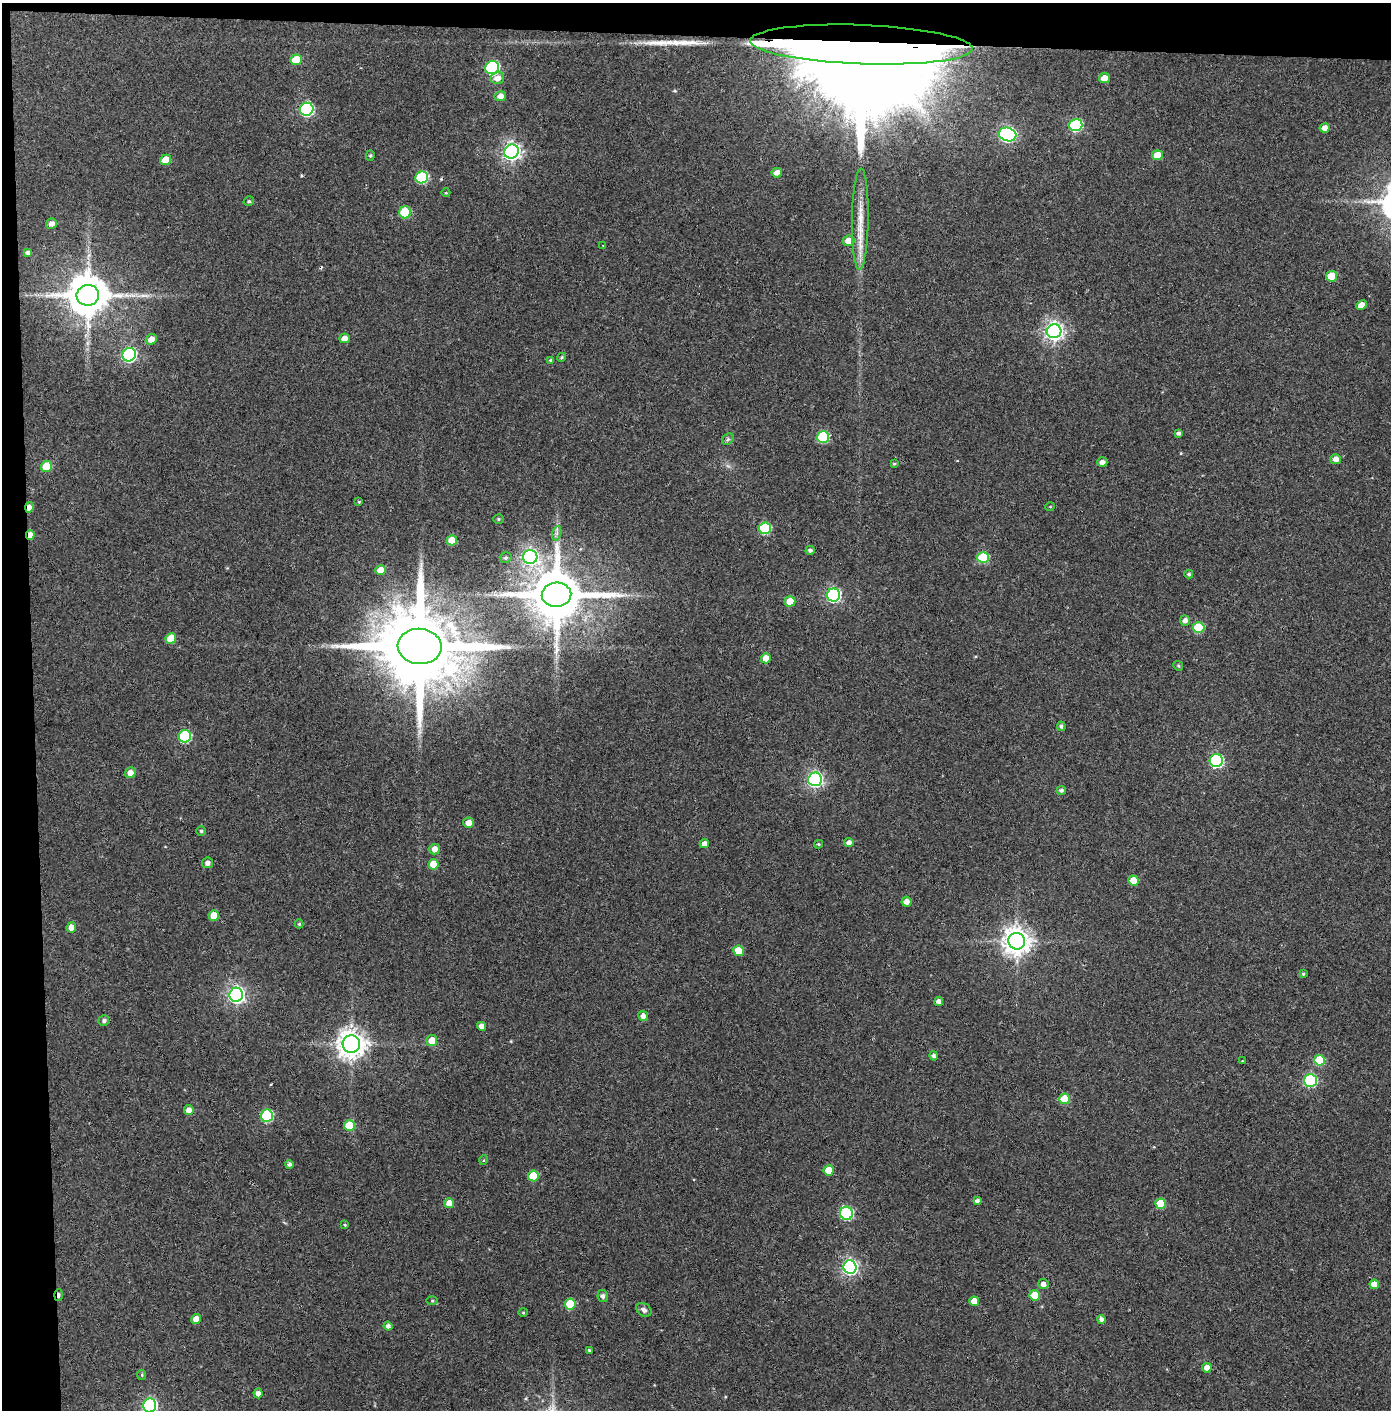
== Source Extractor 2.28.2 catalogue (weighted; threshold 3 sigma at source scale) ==
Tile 1 of 3 x 3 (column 1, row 1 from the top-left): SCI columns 74-1462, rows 2822-4229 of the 4314 x 4236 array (HDU 1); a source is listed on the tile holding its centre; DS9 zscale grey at full resolution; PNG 1393 x 1412 px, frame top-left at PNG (2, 3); each listed source drawn as its Kron ellipse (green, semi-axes under 4 px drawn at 4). Shown black and unused: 5% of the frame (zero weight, under 3 of 4 exposures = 6% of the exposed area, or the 3 px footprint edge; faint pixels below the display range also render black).
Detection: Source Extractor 2.28.2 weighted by HDU 2 'WHT'; one run over the whole footprint, this tile lists its part. Background 0.0904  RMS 0.0064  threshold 0.0289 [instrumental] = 3 sigma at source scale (4.5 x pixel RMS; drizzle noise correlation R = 1.50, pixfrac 1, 0.05/0.05 arcsec/px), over >= 5 px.
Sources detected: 136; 1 too faint to see at this stretch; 2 inside a brighter object's white glare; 2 cosmic-ray / hot-pixel residue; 3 long thin detections or spike segments (spike, bleed or trail) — neither listed nor drawn; the other 128 listed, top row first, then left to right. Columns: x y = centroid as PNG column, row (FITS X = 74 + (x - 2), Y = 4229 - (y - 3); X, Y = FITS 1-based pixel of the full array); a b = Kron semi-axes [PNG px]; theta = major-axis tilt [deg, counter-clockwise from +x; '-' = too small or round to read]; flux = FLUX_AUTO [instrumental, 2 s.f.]
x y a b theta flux
861 45 111 19 -2 77000
296 60 6 5 - 16
492 67 7 6 - 100
497 78 7 6 - 4.5
1104 78 5 5 - 6.1
500 96 6 5 - 4.1
307 109 7 6 - 97
1076 125 6 6 - 73
1325 128 5 4 - 4.2
1008 134 9 6 -16 140
511 152 7 7 - 280
1157 155 5 5 - 9.5
370 156 5 4 - 0.95
166 160 6 5 - 11
777 173 5 5 - 3.6
422 177 6 6 - 52
446 193 4 3 - 0.5
249 201 5 4 - 1
405 212 6 6 - 29
860 219 51 8 89 16
51 224 5 5 - 3.6
849 241 6 5 - 7.6
603 246 4 2 - 0.45
28 252 4 4 - 1.6
1332 276 5 5 - 14
88 295 11 10 - 2400
1361 305 5 4 - 5.7
1054 331 7 7 - 300
344 338 5 4 - 4.1
151 339 6 5 - 5.4
129 355 7 6 - 120
562 357 5 4 - 0.93
550 360 4 3 - 0.6
1178 433 4 4 - 1.6
823 437 6 6 - 49
728 439 6 5 - 1.2
1336 459 5 5 - 4.4
1102 462 5 5 - 2.8
894 464 4 3 - 0.74
46 467 6 5 - 20
359 502 4 3 - 0.6
29 507 5 4 - 4.2
1050 507 5 3 - 0.48
498 519 5 4 - 0.87
765 528 6 6 - 49
557 533 7 4 71 1.7
30 535 5 3 - 4.2
452 540 5 5 - 12
810 550 5 4 - 1.7
530 557 7 7 - 190
983 557 6 5 - 35
506 558 6 5 - 1.3
381 570 5 5 - 8.4
1189 574 4 4 - 1
557 595 15 12 3 4200
834 595 6 6 - 110
790 601 5 5 - 10
1185 620 5 5 - 2.6
1199 628 6 5 - 29
171 638 5 5 - 15
420 646 22 17 -4 12000
766 658 5 5 - 6.2
1178 666 5 4 - 0.83
1061 726 5 4 - 1.3
185 736 6 6 - 58
1216 761 6 6 - 92
130 773 5 5 - 4.6
815 779 7 6 - 190
1061 790 5 4 - 1.6
468 823 5 5 - 5.2
201 831 5 4 - 1.1
849 843 4 4 - 2.9
704 844 5 4 - 3.4
819 844 4 4 - 0.67
434 849 5 5 - 4.2
208 863 5 5 - 2.5
433 864 5 5 - 9.7
1133 881 5 5 - 12
907 902 5 5 - 3.7
214 916 5 5 - 11
299 924 4 4 - 0.81
71 927 5 5 - 4
1017 941 8 8 - 750
738 951 5 5 - 15
1303 974 4 3 - 0.95
236 995 7 7 - 240
939 1001 4 4 - 3
643 1016 5 5 - 3.2
104 1021 5 5 - 1.8
482 1026 4 4 - 4.5
432 1040 5 5 - 8.8
351 1044 8 8 - 760
934 1056 5 4 - 1.9
1320 1060 5 5 - 24
1242 1061 3 2 - 0.81
1310 1080 6 6 - 76
1064 1099 5 5 - 18
189 1110 5 4 - 4
267 1116 6 6 - 60
349 1125 5 5 - 22
484 1160 5 3 - 0.57
289 1164 4 4 - 1.7
829 1170 5 5 - 11
533 1176 5 5 - 16
977 1201 4 4 - 2.4
449 1203 5 5 - 7
1161 1204 5 5 - 18
846 1213 6 6 - 66
345 1225 4 3 - 0.83
850 1267 6 6 - 170
1043 1284 5 5 - 3.2
1374 1284 5 4 - 7.4
59 1295 6 3 88 2
1035 1295 5 5 - 12
603 1296 6 5 - 2
432 1301 5 4 - 0.73
974 1301 5 5 - 8.1
570 1304 5 5 - 23
644 1310 8 6 -36 2.3
523 1313 5 3 - 0.65
196 1319 5 4 - 4.9
1101 1319 4 4 - 2.3
388 1326 4 4 - 2.2
589 1350 4 4 - 0.8
1207 1368 5 4 - 4.6
142 1375 5 4 - 0.74
258 1393 5 4 - 3.1
150 1405 7 6 - 130
Overlapping masked pixels (flux is a lower limit): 4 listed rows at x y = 861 45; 29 507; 30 535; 59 1295
Isophote crosses this tile's border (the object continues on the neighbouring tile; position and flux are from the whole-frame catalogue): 1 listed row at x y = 150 1405